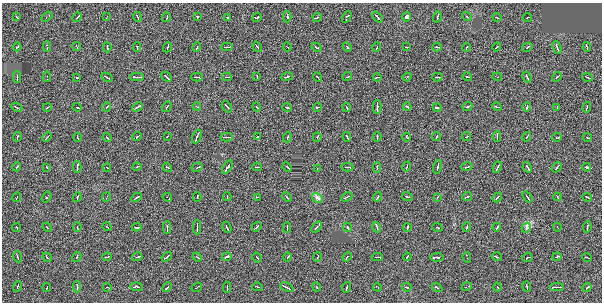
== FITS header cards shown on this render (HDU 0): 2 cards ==
NAXIS1  =                  600 / BYTES PER ROW
NAXIS2  =                  300 / NUMBER OF ROWS

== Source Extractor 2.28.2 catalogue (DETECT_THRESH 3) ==
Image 600 x 300 px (HDU 0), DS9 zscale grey, 1 PNG px = 1 image px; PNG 604 x 304 px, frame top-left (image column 1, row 300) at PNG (2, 3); each listed source drawn as its Kron ellipse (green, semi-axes under 4 px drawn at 4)
Background -0.652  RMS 28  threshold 84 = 3 sigma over >= 5 px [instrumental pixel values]
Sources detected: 198; all 198 listed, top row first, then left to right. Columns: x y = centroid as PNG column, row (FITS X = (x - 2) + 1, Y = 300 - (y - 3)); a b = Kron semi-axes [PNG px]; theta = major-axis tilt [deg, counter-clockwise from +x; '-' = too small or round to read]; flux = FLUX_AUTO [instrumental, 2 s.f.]
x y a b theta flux
467 16 5 3 - 3500
17 17 4 2 - 1900
47 17 6 3 32 5600
77 17 5 2 - 6900
107 17 4 2 - 2100
137 17 5 2 - 3900
167 17 5 2 - 4800
197 17 3 2 - 1600
227 17 4 3 - 3800
257 17 5 3 - 27000
287 17 5 2 - 43000
317 17 4 3 - 5500
347 17 6 3 61 17000
377 17 6 3 -48 16000
407 17 4 4 - 66000
437 17 6 3 74 11000
497 17 4 2 - 3700
527 17 5 2 - 3900
17 47 4 3 - 5500
47 47 5 2 - 13000
77 47 4 2 - 2900
107 47 5 2 - 6100
137 47 5 2 - 29000
167 47 5 2 - 6600
197 47 5 3 - 6900
227 47 6 2 4 3900
257 47 5 2 - 5400
287 47 4 2 - 3600
317 47 5 3 - 7700
347 47 5 3 - 6200
377 47 4 2 - 2700
407 47 4 2 - 3500
437 47 4 2 - 5000
467 47 4 2 - 2900
497 47 5 3 - 15000
527 47 5 3 - 10000
557 47 6 3 -70 14000
587 47 5 2 - 3700
17 77 6 2 90 7600
47 77 5 2 - 2300
107 77 6 3 -31 9400
137 77 7 3 -1 44000
166 77 6 2 -45 8200
197 77 6 2 -2 6500
227 77 5 2 - 3800
257 77 4 2 - 2900
287 77 6 3 16 10000
317 77 5 2 - 3900
347 77 4 3 - 7000
377 77 4 3 - 5900
407 77 4 2 - 3000
437 77 5 2 - 4800
467 77 5 2 - 3700
497 77 4 2 - 2100
527 77 6 3 -66 16000
557 77 5 3 - 9600
587 77 5 3 - 12000
77 78 4 2 - 3000
197 106 4 2 - 3500
17 107 6 2 -26 7600
47 107 4 2 - 3300
77 107 4 3 - 12000
107 107 4 3 - 4800
137 107 5 3 - 25000
167 107 5 2 - 5200
227 107 6 3 -52 30000
257 107 4 2 - 2400
287 107 5 3 - 13000
317 107 4 3 - 5200
347 107 4 2 - 5700
377 107 7 2 90 34000
407 107 4 3 - 14000
437 107 4 3 - 9700
467 107 5 3 - 23000
497 107 5 2 - 3500
527 107 5 3 - 17000
557 107 4 2 - 2800
587 107 5 3 - 6200
17 137 5 2 - 5400
47 137 5 2 - 3100
77 137 4 2 - 4000
107 137 4 3 - 6800
137 137 5 2 - 4500
167 137 4 2 - 2300
197 137 7 3 66 23000
227 137 6 2 0 9100
257 137 4 2 - 3700
287 137 5 3 - 8100
317 137 5 3 - 2500
347 137 5 2 - 5500
377 137 4 2 - 9300
407 137 4 3 - 4200
437 137 4 3 - 3800
466 137 4 3 - 5100
497 137 5 2 - 4000
527 137 5 2 - 4000
557 137 5 3 - 10000
587 137 4 2 - 4400
407 166 5 2 - 4400
17 167 4 3 - 15000
47 167 4 3 - 2000
77 167 6 2 89 18000
107 167 4 2 - 3400
137 167 4 2 - 3900
167 167 5 2 - 3400
197 167 6 3 30 12000
227 167 7 3 57 23000
257 167 5 2 - 3700
287 167 5 2 - 3500
347 167 6 2 -3 8400
377 167 5 2 - 4400
437 167 7 3 76 15000
467 167 6 3 17 7000
497 167 6 2 63 5100
527 167 5 2 - 6000
557 167 5 2 - 5100
587 167 4 3 - 32000
317 168 3 2 - 2900
17 197 5 2 - 3400
47 197 6 3 55 15000
77 197 5 2 - 4100
107 197 5 2 - 3300
137 197 6 2 30 5700
167 197 5 2 - 3200
197 197 5 3 - 25000
227 197 4 2 - 4600
257 197 4 2 - 2400
287 197 5 2 - 13000
347 197 6 2 30 8500
377 197 5 3 - 5800
407 197 5 3 - 26000
437 197 4 2 - 3000
467 197 5 3 - 24000
497 197 5 2 - 4900
527 197 6 2 -53 4800
557 197 4 2 - 3600
587 197 5 2 - 5300
317 198 6 3 -32 14000
17 227 4 2 - 3700
47 227 5 2 - 3700
77 227 5 3 - 8100
107 227 4 2 - 3500
137 227 4 2 - 5400
167 227 6 2 -90 8800
197 227 7 2 90 9200
227 227 6 2 -65 6100
257 227 5 2 - 4000
287 227 5 2 - 8500
317 227 6 3 50 16000
347 227 5 3 - 10000
377 227 5 3 - 8000
407 227 4 2 - 2900
437 227 5 2 - 4800
467 227 4 3 - 12000
497 227 4 2 - 4200
557 227 4 2 - 2600
587 227 6 3 82 15000
526 228 5 3 - 17000
17 257 5 3 - 6500
47 257 5 3 - 9500
77 257 5 3 - 2400
107 257 4 2 - 3200
137 257 5 3 - 33000
167 257 6 3 36 9500
197 257 5 3 - 6500
227 257 5 3 - 62000
257 257 5 3 - 8400
287 257 4 3 - 7300
317 257 5 2 - 3900
347 257 5 2 - 4500
377 257 6 2 0 13000
407 257 4 2 - 4400
437 257 6 3 4 25000
467 257 5 2 - 4800
497 257 5 3 - 6900
527 257 5 3 - 7700
557 257 4 3 - 6500
587 257 5 2 - 4400
17 287 5 3 - 7300
47 287 4 2 - 4600
77 287 5 2 - 16000
107 287 4 2 - 3500
137 287 6 3 -7 54000
167 287 5 3 - 7400
197 287 6 2 37 4700
227 287 5 2 - 5300
257 287 5 3 - 5800
287 287 7 3 -26 14000
317 287 4 3 - 5200
347 287 5 3 - 7700
377 287 4 2 - 3000
407 287 5 2 - 4600
437 287 5 3 - 14000
467 287 5 2 - 5400
497 287 4 2 - 5900
527 287 5 3 - 5000
557 287 7 2 0 8100
587 287 5 3 - 6900